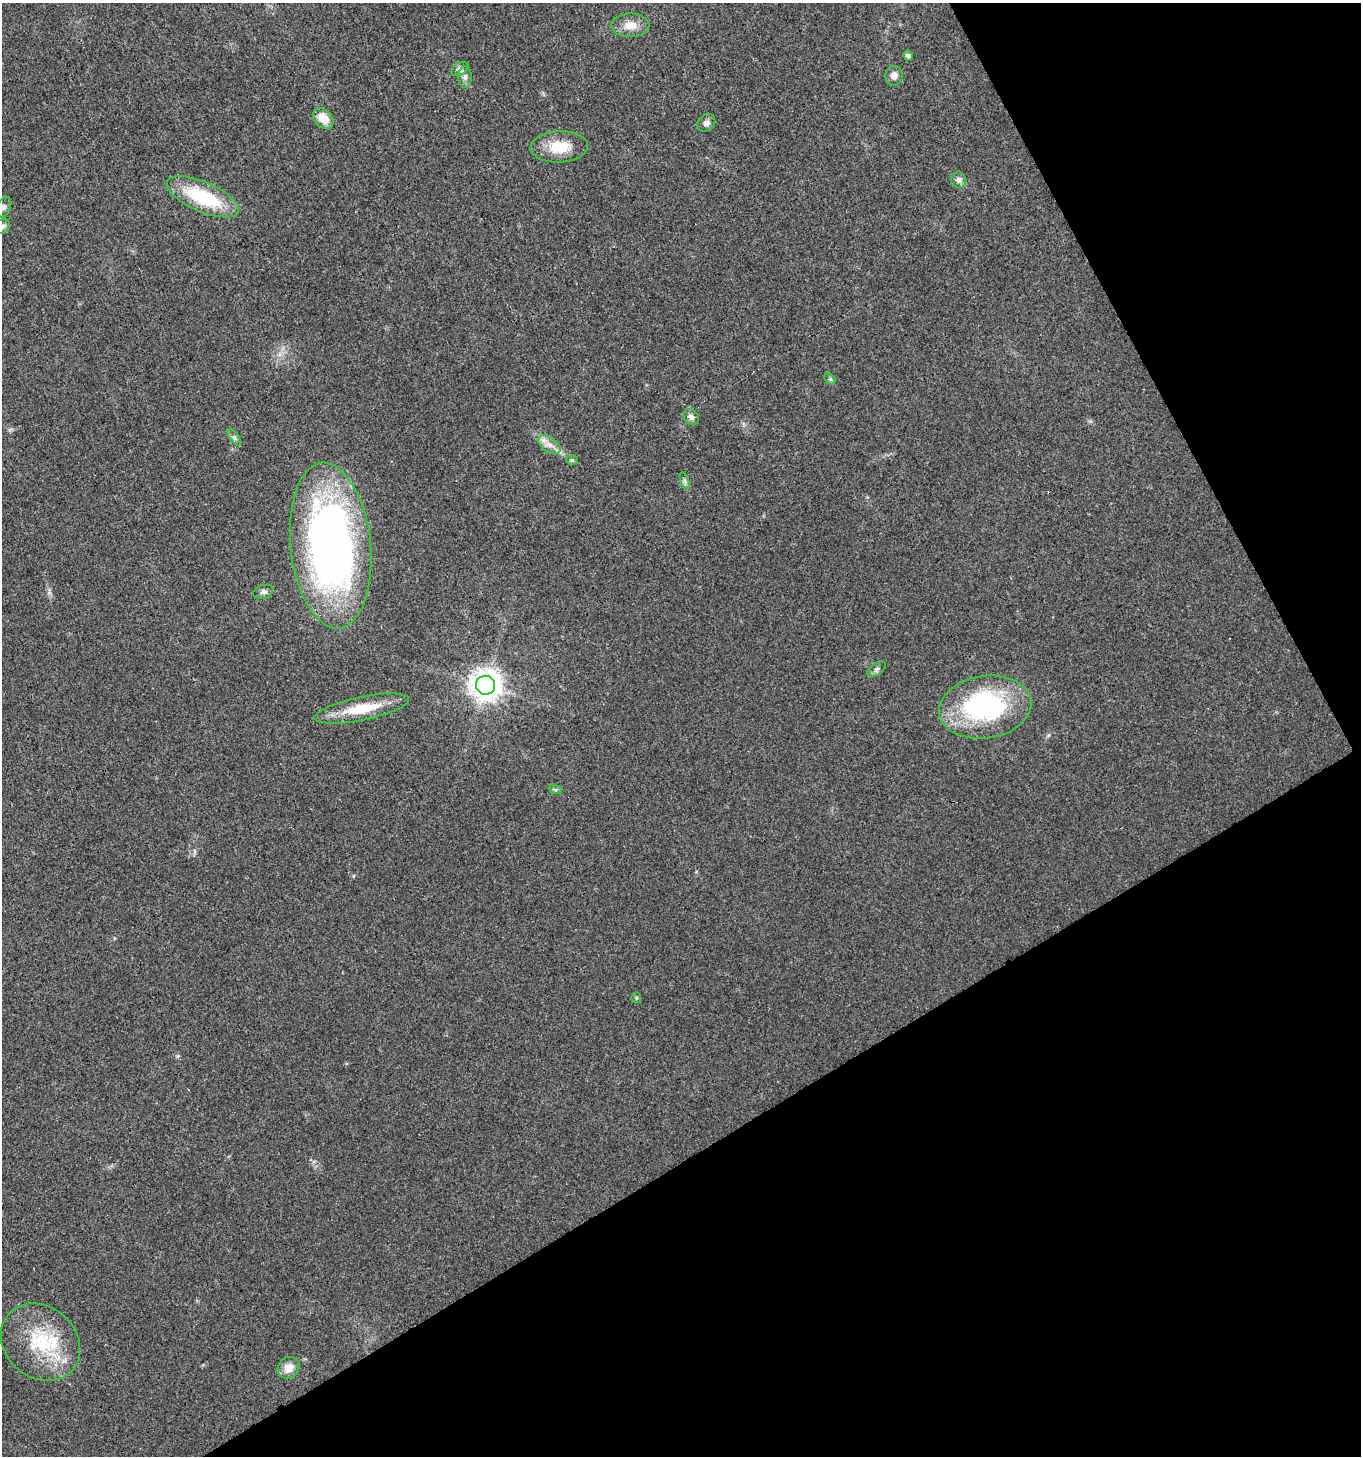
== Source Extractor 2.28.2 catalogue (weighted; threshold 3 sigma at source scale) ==
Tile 12 of 4 x 4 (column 4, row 3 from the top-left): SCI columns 4249-5607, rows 1460-2913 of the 5721 x 5829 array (HDU 1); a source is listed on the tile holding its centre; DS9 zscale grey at full resolution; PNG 1363 x 1458 px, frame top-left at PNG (2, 3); each listed source drawn as its Kron ellipse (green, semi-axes under 4 px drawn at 4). Shown black and unused: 29% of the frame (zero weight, under 3 of 4 exposures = <1% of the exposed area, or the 3 px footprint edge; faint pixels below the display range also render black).
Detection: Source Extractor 2.28.2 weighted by HDU 2 'WHT'; one run over the whole footprint, this tile lists its part. Background 0.0181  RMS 0.0028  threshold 0.0127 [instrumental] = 3 sigma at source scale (4.5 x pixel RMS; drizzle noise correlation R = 1.50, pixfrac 1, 0.0396/0.0396 arcsec/px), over >= 5 px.
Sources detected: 31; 1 inside a brighter object's white glare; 1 cosmic-ray / hot-pixel residue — neither listed nor drawn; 1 inside a brighter listed object's ellipse — not listed separately; the other 28 listed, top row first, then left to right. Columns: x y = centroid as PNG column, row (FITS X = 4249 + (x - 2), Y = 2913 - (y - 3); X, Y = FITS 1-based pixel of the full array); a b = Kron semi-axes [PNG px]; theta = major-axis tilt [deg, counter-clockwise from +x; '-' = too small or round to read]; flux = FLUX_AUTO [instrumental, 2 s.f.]
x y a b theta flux
630 25 19 11 0 3.8
908 56 5 4 - 0.86
460 69 9 6 27 0.98
894 76 10 9 - 1.7
465 77 11 6 -90 1.4
323 118 11 8 -44 4.7
706 123 10 8 42 1.3
559 147 29 15 3 8.1
959 180 8 7 - 1
203 197 39 15 -23 20
4 207 11 7 67 0.97
2 227 8 6 43 0.91
830 379 6 5 - 0.47
691 417 9 7 -48 1.2
234 437 9 4 -54 0.75
549 445 13 7 -33 2.2
572 460 6 5 - 0.51
685 481 9 4 -71 0.72
331 545 83 40 -84 150
263 592 10 6 17 0.95
877 669 11 5 38 0.87
486 685 9 9 - 420
985 707 46 31 8 45
362 708 48 11 12 10
555 789 7 4 -19 0.49
636 998 5 5 - 0.47
40 1342 42 35 -41 20
288 1368 11 10 - 3.5
Isophote crosses this tile's border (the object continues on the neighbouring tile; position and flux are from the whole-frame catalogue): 1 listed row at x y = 2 227